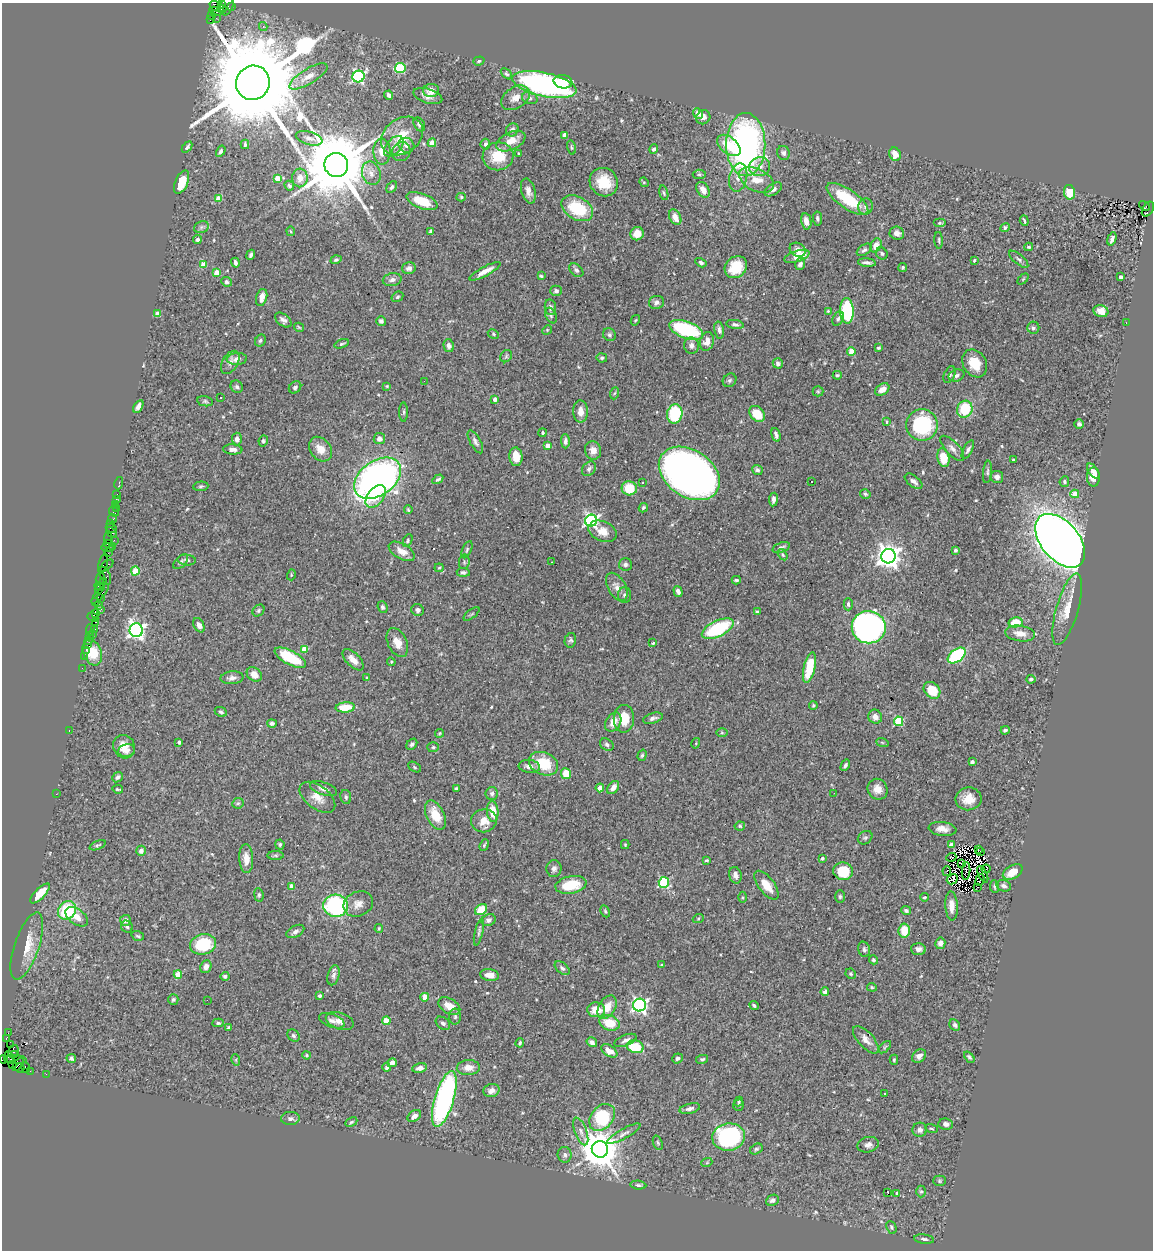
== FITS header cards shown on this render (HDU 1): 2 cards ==
NAXIS1  =                 1151
NAXIS2  =                 1248

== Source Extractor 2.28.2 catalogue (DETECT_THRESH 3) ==
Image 1151 x 1248 px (HDU 1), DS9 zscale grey, 1 PNG px = 1 image px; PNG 1155 x 1252 px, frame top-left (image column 1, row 1248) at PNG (2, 3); each listed source drawn as its Kron ellipse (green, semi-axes under 4 px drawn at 4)
Background 0.785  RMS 0.041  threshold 0.124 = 3 sigma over >= 5 px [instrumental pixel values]
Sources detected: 546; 4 with non-positive FLUX_AUTO (blend fragments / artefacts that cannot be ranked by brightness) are neither listed nor drawn; of the other 542, the 500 brightest by FLUX_AUTO listed and drawn (42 fainter detections omitted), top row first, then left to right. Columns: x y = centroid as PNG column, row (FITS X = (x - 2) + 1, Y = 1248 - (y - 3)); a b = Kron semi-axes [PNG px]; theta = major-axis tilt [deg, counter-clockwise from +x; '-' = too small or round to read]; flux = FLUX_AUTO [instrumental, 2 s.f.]
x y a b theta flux
222 5 4 3 - 63
227 6 10 6 68 120
232 6 3 2 - 25
217 7 8 4 -27 180
222 9 5 3 - 160
216 11 6 3 -22 170
212 16 3 3 - 15
216 18 3 2 - 9.2
210 19 3 2 - 520
263 27 4 4 - 4.5
479 61 6 4 19 4.1
400 68 5 5 - 190
506 74 6 4 -43 5.1
308 76 22 7 31 28
358 76 6 5 - 460
563 82 9 6 -10 45
253 83 17 16 - 78000
544 85 33 12 -12 670
431 90 8 6 10 29
389 95 4 3 - 6.8
428 96 15 7 -17 21
516 98 16 10 32 28
530 98 8 6 -18 7.2
698 113 5 4 - 18
703 117 7 6 - 13
419 124 7 5 -60 8.2
512 130 7 6 - 12
565 135 4 4 - 26
402 136 23 17 35 67
309 138 13 6 -16 14
511 141 15 8 25 38
432 143 4 4 - 46
245 144 5 3 - 5.5
485 144 5 4 - 7.4
406 145 8 7 - 13
729 145 14 8 -39 61
746 145 31 19 90 890
394 146 12 7 48 15
187 147 6 3 48 5.7
571 147 7 4 -75 4.4
654 149 5 4 - 5.6
221 151 6 4 59 5.7
382 152 13 8 -88 34
401 152 10 9 - 18
519 153 3 2 - 3.1
783 153 7 6 - 7.7
895 154 7 5 -65 29
498 156 15 14 - 78
336 165 12 11 - 30000
760 167 10 9 - 20
371 173 12 9 -71 20
699 174 6 4 6 4.1
738 177 14 9 77 25
277 178 4 4 - 41
300 178 9 7 87 24
756 180 18 11 -26 51
182 182 12 6 66 53
604 182 15 13 -44 66
644 182 5 4 - 3.7
289 186 5 4 - 5.5
392 187 6 4 61 6.3
773 189 10 5 32 9.8
703 190 8 6 -58 21
528 191 13 7 -75 18
1069 192 7 5 -78 49
664 193 7 4 -76 4.5
461 197 4 4 - 3.9
219 198 4 4 - 47
847 199 24 9 -34 130
422 201 16 7 -21 77
865 206 8 7 - 11
1144 206 6 4 -34 120
577 208 17 11 -30 120
1148 209 8 5 59 140
675 217 8 5 -63 21
817 218 7 4 -83 6.2
806 221 8 5 -79 20
1024 221 5 2 - 4.2
940 223 6 4 0 4.2
201 227 7 5 22 6.3
1005 228 5 4 - 6.2
291 231 4 3 - 3.1
431 231 4 3 - 8.1
897 233 7 6 - 16
637 234 7 6 - 29
197 239 4 4 - 8.1
1112 239 7 3 71 7.3
939 240 8 3 -87 3.8
876 245 7 5 63 28
1029 247 4 3 - 4.5
798 250 8 6 -28 15
864 250 8 5 33 8.4
882 253 6 5 - 6.2
251 255 5 3 - 7.5
797 256 13 5 17 54
1019 259 12 5 -40 7.7
336 260 5 4 - 5.5
974 261 4 3 - 5.2
235 263 5 3 - 6.6
701 263 6 4 -31 6.3
867 263 9 3 -5 8.8
800 264 6 5 - 11
204 265 4 4 - 62
736 267 12 10 44 71
903 267 4 4 - 4.5
409 268 7 6 - 12
576 270 8 5 -44 7.5
485 271 17 4 28 23
217 273 4 4 - 34
541 276 4 3 - 3.6
1121 277 3 3 - 7.6
1023 279 6 4 45 3.4
392 280 9 6 10 11
227 282 5 5 - 6.4
556 291 6 5 - 8.2
262 297 9 5 73 25
397 297 6 5 - 4.9
656 302 7 6 - 11
550 307 8 5 -81 9.7
828 311 4 4 - 2.9
847 311 13 7 -88 210
1101 311 7 6 - 21
158 314 4 4 - 37
551 316 8 5 -64 6
838 319 7 5 62 7.5
283 320 9 6 -39 11
635 320 5 4 - 3.1
381 321 5 5 - 6.5
1126 323 2 2 - 6
735 324 8 4 -9 7
299 327 5 3 - 3.2
1033 328 6 6 - 6.4
547 330 5 4 - 3.3
686 330 18 8 -20 230
719 330 8 5 -78 8.7
493 334 6 4 -26 3.7
609 335 7 6 - 6.6
260 340 6 5 - 5.6
707 341 9 7 76 22
342 344 7 4 18 4.4
691 345 8 7 - 12
449 346 6 5 - 11
878 348 4 3 - 3.6
851 351 4 4 - 69
506 356 6 5 - 5.1
602 358 5 4 - 4.8
237 359 10 6 4 17
230 362 12 7 60 14
778 363 5 5 - 8.5
975 363 15 11 -58 57
837 375 4 3 - 4.8
949 375 9 5 65 7.3
956 375 8 5 18 9.5
730 380 7 6 - 6.7
424 381 3 2 - 2.9
387 386 4 4 - 3.2
237 387 7 5 -46 6.6
295 387 7 5 43 7.3
882 389 8 5 35 19
818 391 5 5 - 3.8
615 393 6 4 69 4.4
221 397 3 3 - 13
495 399 3 3 - 17
205 401 8 5 -11 5.1
138 406 7 4 59 13
965 409 8 7 - 100
580 411 11 7 89 23
404 412 9 4 90 4.9
675 414 9 7 79 150
757 414 9 6 -46 72
887 422 4 3 - 3.5
1079 424 5 4 - 5.8
922 425 16 15 - 230
543 433 4 4 - 4
776 435 7 3 -74 7.7
237 439 6 5 - 13
379 439 5 5 - 15
263 441 5 4 - 4.6
565 441 7 4 -89 9.2
475 442 13 5 -61 10
548 446 4 4 - 24
952 448 16 6 -47 14
233 449 9 5 -4 14
320 449 13 10 -52 32
593 450 9 8 - 23
968 450 10 4 61 7.9
516 457 9 6 -85 36
943 458 9 6 -79 64
1014 460 3 3 - 3.5
589 469 8 6 50 9
757 470 5 5 - 6.6
1093 471 9 4 -54 13
987 472 11 4 84 6.8
689 473 33 23 -34 1800
997 477 6 6 - 11
1093 477 9 6 -89 32
378 478 26 17 35 1300
438 479 6 4 31 6
812 481 3 2 - 3.7
914 481 10 5 -38 13
1064 482 5 4 - 5.3
119 483 6 3 76 20
643 483 3 3 - 4
201 486 7 4 4 4.8
629 488 7 7 - 65
117 494 2 2 - 14
865 494 5 4 - 4
1075 494 4 4 - 56
376 496 13 8 52 45
116 499 2 2 - 8.8
773 500 7 4 83 8.3
115 504 4 3 - 66
643 508 5 4 - 4.5
116 509 2 2 - 11
408 510 4 3 - 3.7
114 512 5 3 - 24
113 518 5 3 - 68
591 521 6 6 - 660
111 523 3 2 - 27
111 528 5 3 - 55
603 531 15 10 -24 31
112 532 6 3 -46 64
108 538 6 3 -79 58
114 540 2 2 - 22
408 540 6 4 64 4.6
1060 541 31 19 -50 3600
107 543 3 3 - 24
113 547 4 3 - 66
781 547 9 4 20 8.4
108 548 6 3 -8 98
467 550 9 4 66 6.4
955 550 4 4 - 6.5
402 551 14 7 -29 28
108 553 2 2 - 45
782 555 6 4 -57 3.6
888 556 7 7 - 2500
187 560 9 5 -4 7
181 562 9 5 44 6.6
464 562 7 5 81 5.6
552 562 3 2 - 3
103 563 10 2 74 65
625 564 6 6 - 6.9
106 566 8 3 39 95
439 568 4 4 - 3.1
135 571 4 4 - 77
463 572 6 4 -3 6.2
291 575 5 3 - 2.8
105 576 9 5 -65 230
100 579 6 3 75 88
736 580 4 3 - 4.5
103 582 4 2 - 45
99 586 5 3 - 160
617 587 15 8 -60 22
98 590 4 3 - 63
678 591 5 4 - 12
100 594 12 4 50 240
625 595 8 6 -90 8.1
100 599 3 3 - 59
95 602 4 2 - 65
848 604 6 4 -89 7.3
99 605 3 2 - 13
382 607 6 5 - 7.1
101 609 4 3 - 8.6
1067 609 37 11 74 59
258 610 6 5 - 5.3
418 610 6 6 - 7.2
757 612 4 3 - 4.8
95 614 4 2 - 24
472 614 9 3 40 3.6
93 617 5 3 - 66
95 622 3 2 - 62
1016 622 7 5 11 46
199 625 8 5 -61 15
869 627 17 16 - 880
95 629 3 2 - 27
718 629 17 8 26 200
90 630 6 3 78 83
136 630 7 6 - 1000
93 634 3 2 - 16
1020 634 15 8 -8 29
89 635 4 3 - 20
89 640 3 2 - 47
570 640 7 5 77 6.2
397 642 15 9 -64 31
653 643 3 3 - 3.3
87 644 2 2 - 46
304 649 4 4 - 64
86 650 3 3 - 16
92 652 13 9 -68 75
957 656 10 6 37 230
84 657 3 2 - 54
290 658 17 7 -28 120
353 660 13 6 -45 22
391 662 4 4 - 3.4
809 667 15 5 77 100
82 668 2 2 - 14
254 674 8 6 -41 21
232 678 11 6 5 13
367 678 3 3 - 2.9
1031 679 4 4 - 5.7
932 690 9 7 -46 69
813 705 4 3 - 3.6
345 707 10 5 4 56
221 712 6 4 -26 5.9
875 717 7 6 - 15
653 718 10 5 16 9.5
624 719 14 10 89 51
899 721 5 4 - 180
613 722 10 7 59 27
272 723 5 4 - 6.8
1005 730 4 3 - 6.1
69 731 3 2 - 21
439 733 4 4 - 3.1
722 733 6 4 -1 3.6
179 742 4 3 - 4.4
882 742 6 4 -20 3.5
696 743 5 3 - 2.9
412 744 6 4 48 7.4
607 745 7 5 -36 7.3
124 747 12 10 -59 33
433 747 6 5 - 4.8
126 750 8 6 9 16
642 755 6 4 72 4.2
972 762 4 3 - 12
543 764 15 11 -23 91
845 765 6 4 59 6.5
529 766 11 6 -6 15
414 767 7 4 -29 4.2
566 774 5 5 - 46
118 777 6 4 40 8.6
600 788 4 4 - 34
613 788 7 5 53 16
118 789 5 2 - 3.5
324 789 14 6 -19 16
456 789 3 3 - 4.5
878 789 10 9 - 25
492 793 6 6 - 7.3
834 793 2 2 - 3.2
56 794 2 2 - 6.9
317 797 20 11 -38 34
346 797 7 5 -79 5.2
968 799 13 11 8 38
238 803 6 5 - 4.3
493 811 10 5 -86 43
435 815 16 9 -63 57
484 821 13 11 8 31
740 826 5 4 - 3.5
943 829 14 7 -6 21
865 838 8 6 35 6.9
98 845 8 4 23 4.8
280 845 5 4 - 5.2
484 845 6 3 69 3.6
625 845 4 4 - 3
951 845 4 4 - 20
978 849 2 2 - 3.6
141 851 5 5 - 11
980 852 3 2 - 3.2
276 855 8 4 -1 4.5
951 857 5 2 - 3.2
822 858 4 3 - 7.7
246 859 14 7 -87 31
706 860 3 3 - 3.9
961 863 4 2 - 4.7
554 868 8 7 - 10
986 869 4 2 - 4.8
843 871 10 9 - 73
947 871 5 2 - 3.9
966 871 9 2 87 4.2
1013 872 11 6 29 32
983 874 9 2 -63 4.9
735 875 8 6 -75 12
952 879 6 5 - 6.6
980 880 6 2 64 4.3
664 882 5 5 - 240
571 885 15 8 11 78
766 885 17 8 -53 40
291 886 4 3 - 18
994 886 6 3 -81 4.1
1004 886 7 5 -15 9.2
977 887 2 2 - 6.6
40 893 13 5 46 37
259 895 7 4 -83 5.4
840 896 6 4 -90 4.6
743 897 5 3 - 3.5
924 897 4 3 - 3.2
358 904 15 12 23 24
336 906 12 11 - 320
951 906 14 6 -87 23
67 910 10 8 45 140
481 910 6 5 - 52
906 910 5 4 - 5.1
605 911 6 4 -63 3.9
77 917 13 7 -37 31
698 919 6 3 21 3.1
125 920 5 5 - 12
488 920 7 6 - 9.5
127 927 6 5 - 6.8
379 928 4 3 - 3.4
904 930 7 5 84 54
295 931 10 5 28 9.9
479 932 13 4 77 7.1
138 936 6 4 -18 4.3
940 943 6 5 - 10
203 944 13 10 13 150
27 946 35 12 71 60
864 949 8 6 -74 6.7
918 949 7 6 - 12
873 960 4 4 - 4.9
662 965 3 3 - 4.4
206 967 6 5 - 16
562 968 9 5 -40 8.5
851 974 5 5 - 4.1
178 975 4 4 - 50
333 975 10 5 74 9
490 975 9 6 -7 22
225 976 4 4 - 7.4
872 987 5 4 - 3.4
825 992 4 4 - 12
319 996 4 4 - 6.7
425 997 4 4 - 44
173 999 5 5 - 4.9
207 1000 2 2 - 23
640 1005 6 6 - 740
754 1005 5 3 - 4.7
449 1006 12 7 -30 34
607 1007 13 8 60 36
596 1010 9 7 -1 48
455 1017 8 6 87 7.8
332 1021 13 6 -20 12
340 1021 14 8 -18 19
386 1021 4 4 - 71
218 1023 5 4 - 4.2
443 1023 8 5 -39 8.8
610 1023 10 7 -18 59
955 1025 6 5 - 5.6
228 1028 4 3 - 3.7
8 1033 2 2 - 7.4
293 1036 7 5 -45 5.8
6 1038 3 3 - 57
626 1040 12 5 21 11
866 1040 17 7 -48 21
592 1042 5 4 - 10
520 1043 4 3 - 4.4
10 1045 2 2 - 15
635 1047 8 6 -16 91
885 1047 7 4 45 4.9
609 1051 9 5 -33 28
14 1052 7 5 74 220
15 1055 4 3 - 100
306 1055 4 3 - 3.6
919 1056 8 6 38 13
969 1057 6 4 -50 5.5
9 1058 6 3 -61 110
71 1058 5 4 - 6.3
677 1058 5 5 - 7.4
4 1059 4 3 - 43
702 1059 6 4 11 5.2
16 1060 11 4 -1 220
236 1060 6 3 -73 3
894 1060 5 4 - 3.6
392 1063 5 4 - 12
18 1064 7 2 52 130
12 1065 3 2 - 29
25 1067 5 2 - 86
387 1067 4 4 - 5.2
20 1068 4 4 - 48
420 1068 7 5 11 13
468 1068 11 7 2 24
30 1071 2 2 - 23
46 1074 2 2 - 11
491 1090 8 6 15 17
885 1093 3 2 - 4.5
444 1099 29 9 73 640
739 1102 5 4 - 3.2
739 1105 6 5 - 4.6
690 1109 10 5 14 9.9
414 1116 7 5 34 14
602 1117 15 11 48 220
290 1118 9 6 3 7.8
351 1122 6 4 28 4
946 1124 7 5 -5 11
932 1129 6 4 -18 4
920 1130 7 7 - 11
581 1131 14 6 -70 14
624 1134 19 5 29 14
729 1137 16 13 8 440
658 1143 7 4 -71 4.5
868 1145 11 7 13 14
600 1149 8 8 - 9100
756 1149 6 5 - 5.2
565 1155 8 7 - 9.1
707 1162 6 3 20 3.1
939 1181 6 5 - 4.5
638 1185 8 4 -6 5.4
921 1191 6 5 - 4.8
888 1193 3 3 - 31
897 1193 4 4 - 4.3
772 1200 6 5 - 8.4
892 1227 7 4 -65 5.2
924 1239 10 4 -7 8.4
At the frame edge (FLAGS 8, measured only in part): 1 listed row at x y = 4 1059
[42 fainter detections neither listed nor drawn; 4 non-positive-flux detections neither listed nor drawn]